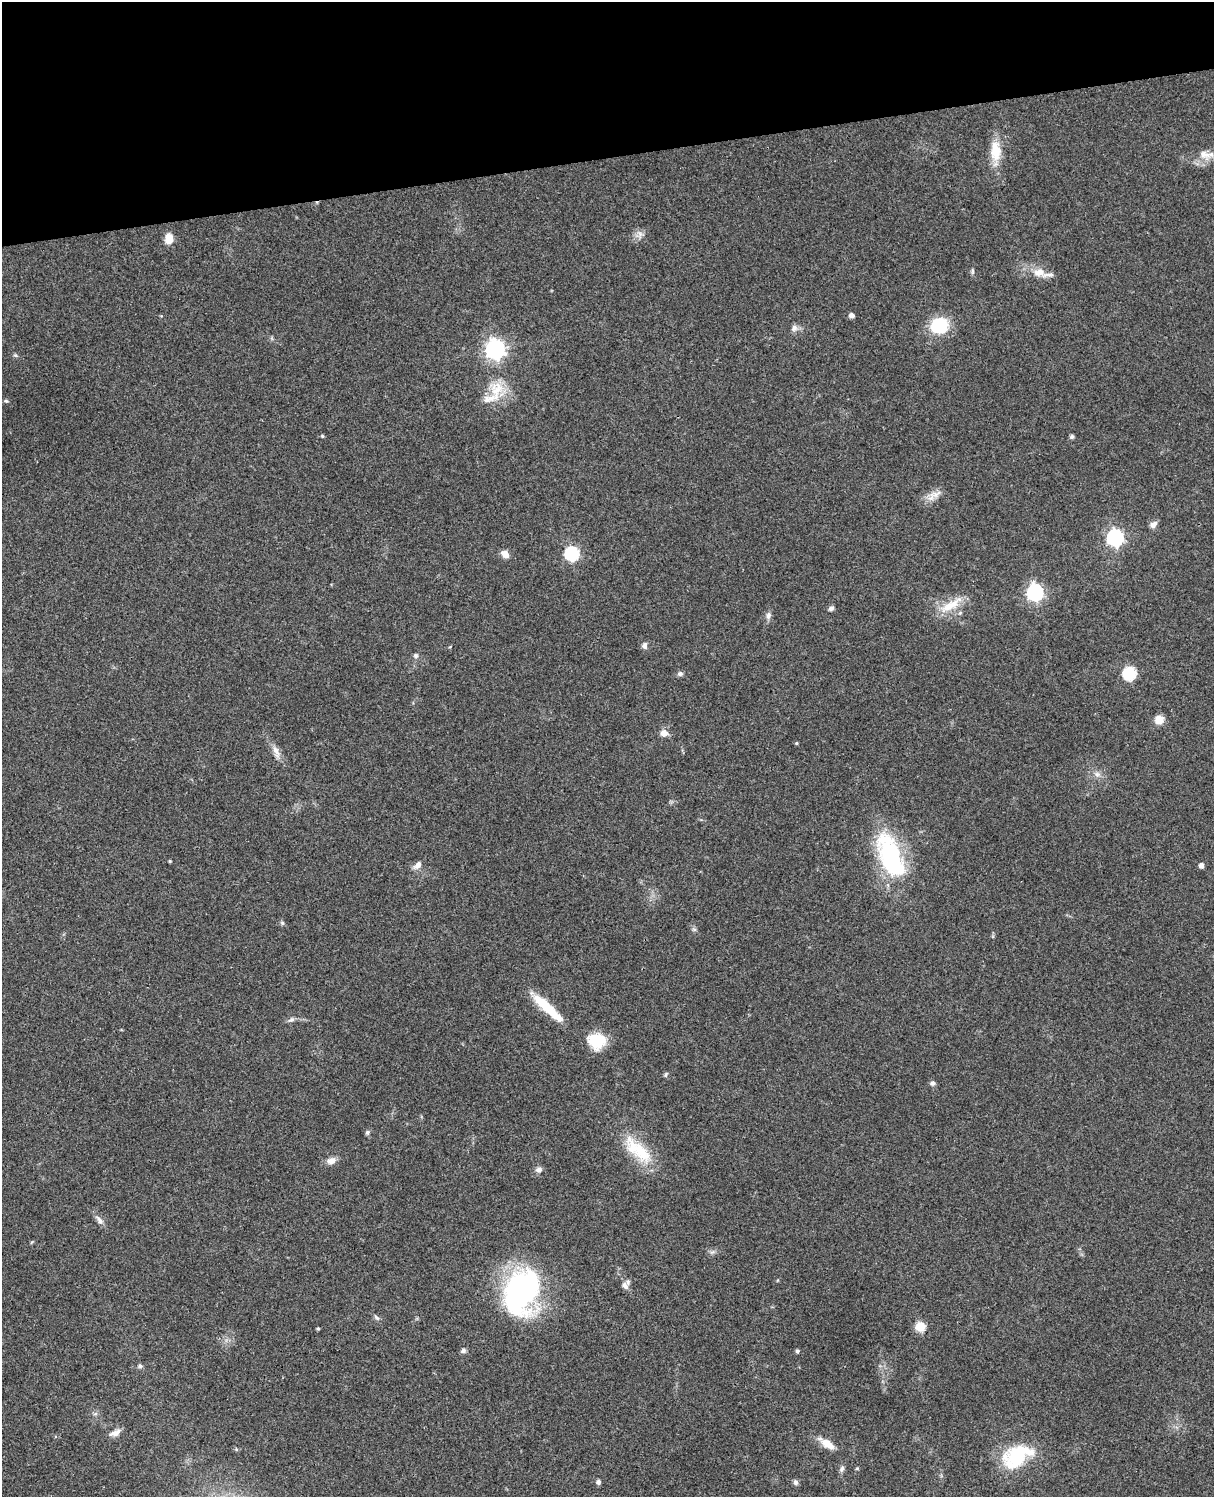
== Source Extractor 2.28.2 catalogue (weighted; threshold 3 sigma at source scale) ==
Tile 3 of 4 x 3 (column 3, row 1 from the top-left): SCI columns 2546-3757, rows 3269-4763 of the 5088 x 4927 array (HDU 1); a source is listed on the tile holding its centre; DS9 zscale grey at full resolution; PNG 1216 x 1499 px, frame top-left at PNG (2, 2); no overlay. Shown black and unused: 10% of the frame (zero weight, under 3 of 4 exposures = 6% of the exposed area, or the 3 px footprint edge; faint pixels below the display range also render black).
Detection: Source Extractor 2.28.2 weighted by HDU 2 'WHT'; one run over the whole footprint, this tile lists its part. Background 0.0806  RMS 0.0058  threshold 0.0262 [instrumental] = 3 sigma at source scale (4.5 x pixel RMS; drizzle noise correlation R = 1.50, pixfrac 1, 0.05/0.05 arcsec/px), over >= 5 px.
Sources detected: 66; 2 inside a brighter listed object's ellipse — not listed separately; the other 64 listed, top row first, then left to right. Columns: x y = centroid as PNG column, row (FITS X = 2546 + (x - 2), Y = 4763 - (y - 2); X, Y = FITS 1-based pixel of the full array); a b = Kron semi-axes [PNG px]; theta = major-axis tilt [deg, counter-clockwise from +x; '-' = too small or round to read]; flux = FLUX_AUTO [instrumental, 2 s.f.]
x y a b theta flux
995 151 27 13 -89 13
1204 154 19 10 -13 6.5
640 234 7 7 - 2.2
169 239 12 8 84 6.5
972 271 9 4 86 1.1
1039 272 17 11 0 7.4
851 315 6 5 - 2.2
939 325 15 12 16 32
794 328 9 8 - 2.5
495 349 7 7 - 290
15 355 6 4 -43 0.84
497 390 33 16 76 17
6 401 5 4 - 0.79
322 436 5 4 - 0.61
1072 437 6 5 - 1.1
931 497 20 7 64 4.7
1153 524 9 6 42 2.9
1115 537 7 7 - 170
572 553 7 6 - 82
505 554 11 8 -38 3.7
1035 592 7 7 - 170
951 605 36 11 31 12
831 608 6 5 - 1.5
768 615 10 7 71 2.1
644 646 8 6 87 2.2
416 656 7 6 - 1.4
1129 673 6 6 - 63
680 674 7 6 - 1.5
1159 720 11 10 - 5.2
664 733 8 7 - 4.2
796 743 4 4 - 0.66
276 752 19 7 -71 4.1
1097 774 8 7 - 2.3
890 856 54 24 -69 72
170 861 4 3 - 0.55
418 865 12 7 45 3.3
1201 865 5 4 - 2.6
282 923 6 5 - 0.97
547 1007 47 9 -43 20
291 1020 10 6 15 1.7
597 1041 18 16 -9 18
666 1075 7 4 64 0.86
932 1083 7 6 - 1.6
367 1132 7 5 69 1
637 1150 49 18 -42 25
331 1161 11 8 21 3.8
539 1170 9 7 25 2.3
99 1220 14 6 -54 2.8
712 1252 7 4 17 1.2
625 1285 11 7 -57 2.5
522 1291 37 26 59 160
376 1318 8 5 -41 1.4
920 1326 6 5 - 29
318 1328 4 3 - 0.76
463 1351 7 5 30 1.5
797 1351 5 4 - 1.2
140 1366 6 6 - 1.1
95 1414 7 4 19 0.99
115 1433 15 7 20 3.5
827 1444 20 10 -33 7.1
1017 1456 35 20 29 38
842 1468 9 5 65 1.8
598 1482 6 5 - 1.6
796 1482 7 6 - 1.8